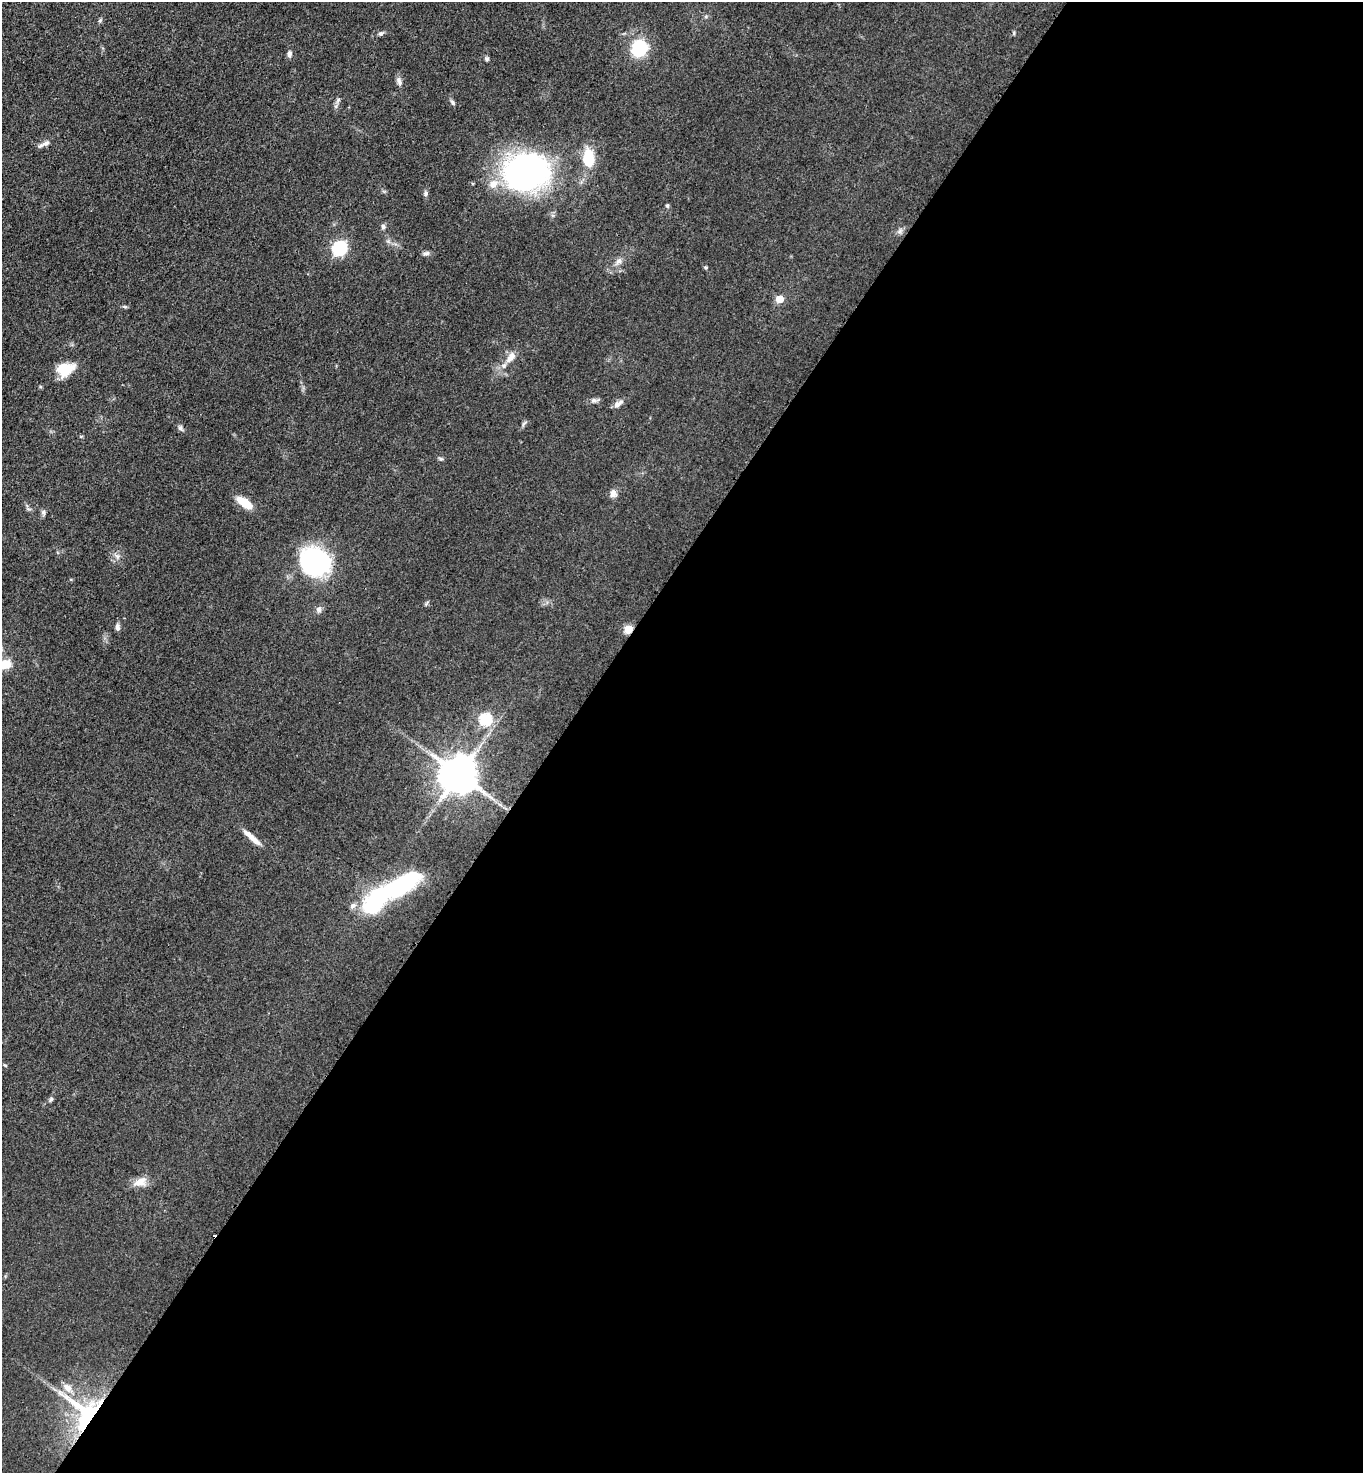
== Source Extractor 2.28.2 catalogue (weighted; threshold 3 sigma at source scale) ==
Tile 12 of 4 x 4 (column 4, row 3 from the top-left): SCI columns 4403-5763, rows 1500-2970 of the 5943 x 5939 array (HDU 1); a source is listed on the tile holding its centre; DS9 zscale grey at full resolution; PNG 1365 x 1475 px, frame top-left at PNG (2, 2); no overlay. Shown black and unused: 59% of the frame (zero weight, under 3 of 4 exposures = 3% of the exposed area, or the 3 px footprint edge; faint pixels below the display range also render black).
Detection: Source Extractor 2.28.2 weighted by HDU 2 'WHT'; one run over the whole footprint, this tile lists its part. Background 0.0414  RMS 0.0059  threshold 0.0268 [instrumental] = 3 sigma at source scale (4.5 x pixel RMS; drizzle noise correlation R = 1.50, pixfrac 1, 0.05/0.05 arcsec/px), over >= 5 px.
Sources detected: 48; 1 cosmic-ray / hot-pixel residue — not listed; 4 inside a brighter listed object's ellipse — not listed separately; the other 43 listed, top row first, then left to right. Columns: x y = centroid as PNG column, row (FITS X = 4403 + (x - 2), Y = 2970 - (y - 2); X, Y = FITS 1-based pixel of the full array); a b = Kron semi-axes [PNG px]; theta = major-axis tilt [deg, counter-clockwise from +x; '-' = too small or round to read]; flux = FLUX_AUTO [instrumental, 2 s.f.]
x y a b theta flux
100 20 6 5 - 0.92
381 33 7 6 - 1.4
639 48 15 13 66 30
289 54 8 6 -88 2.2
487 59 6 5 - 1.2
399 81 14 5 -68 2.3
338 100 7 5 45 1.3
453 102 8 5 -51 1.3
46 143 12 7 23 2.7
588 158 14 9 -86 23
526 172 36 28 21 210
426 193 8 6 82 1.5
667 206 5 4 - 1
383 227 7 6 - 1.4
900 231 8 4 54 1.5
339 248 6 6 - 120
426 253 9 6 19 1.7
619 261 10 7 43 2.7
705 267 4 4 - 0.82
780 299 5 5 - 13
510 357 17 9 53 5.9
65 369 19 13 19 15
594 400 9 6 7 1.9
618 404 14 6 39 3.1
524 423 9 4 48 1.2
180 428 7 6 - 1.5
613 493 9 7 -85 3.4
244 502 19 8 -34 11
43 512 7 6 - 1.5
117 556 8 5 -44 1.7
315 562 32 28 -17 74
319 609 8 6 77 2.3
117 627 9 5 -88 2
628 629 5 5 - 21
5 664 16 11 19 10
485 719 6 6 - 60
459 775 10 10 - 1800
252 838 27 6 -42 6.2
399 886 54 16 28 79
5 1065 6 3 -19 0.59
51 1099 7 4 53 1.1
140 1182 17 10 21 6.5
85 1413 48 37 -52 71
Overlapping masked pixels (flux is a lower limit): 2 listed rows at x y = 628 629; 85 1413
Isophote crosses this tile's border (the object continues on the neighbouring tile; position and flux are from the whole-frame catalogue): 1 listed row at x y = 5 664